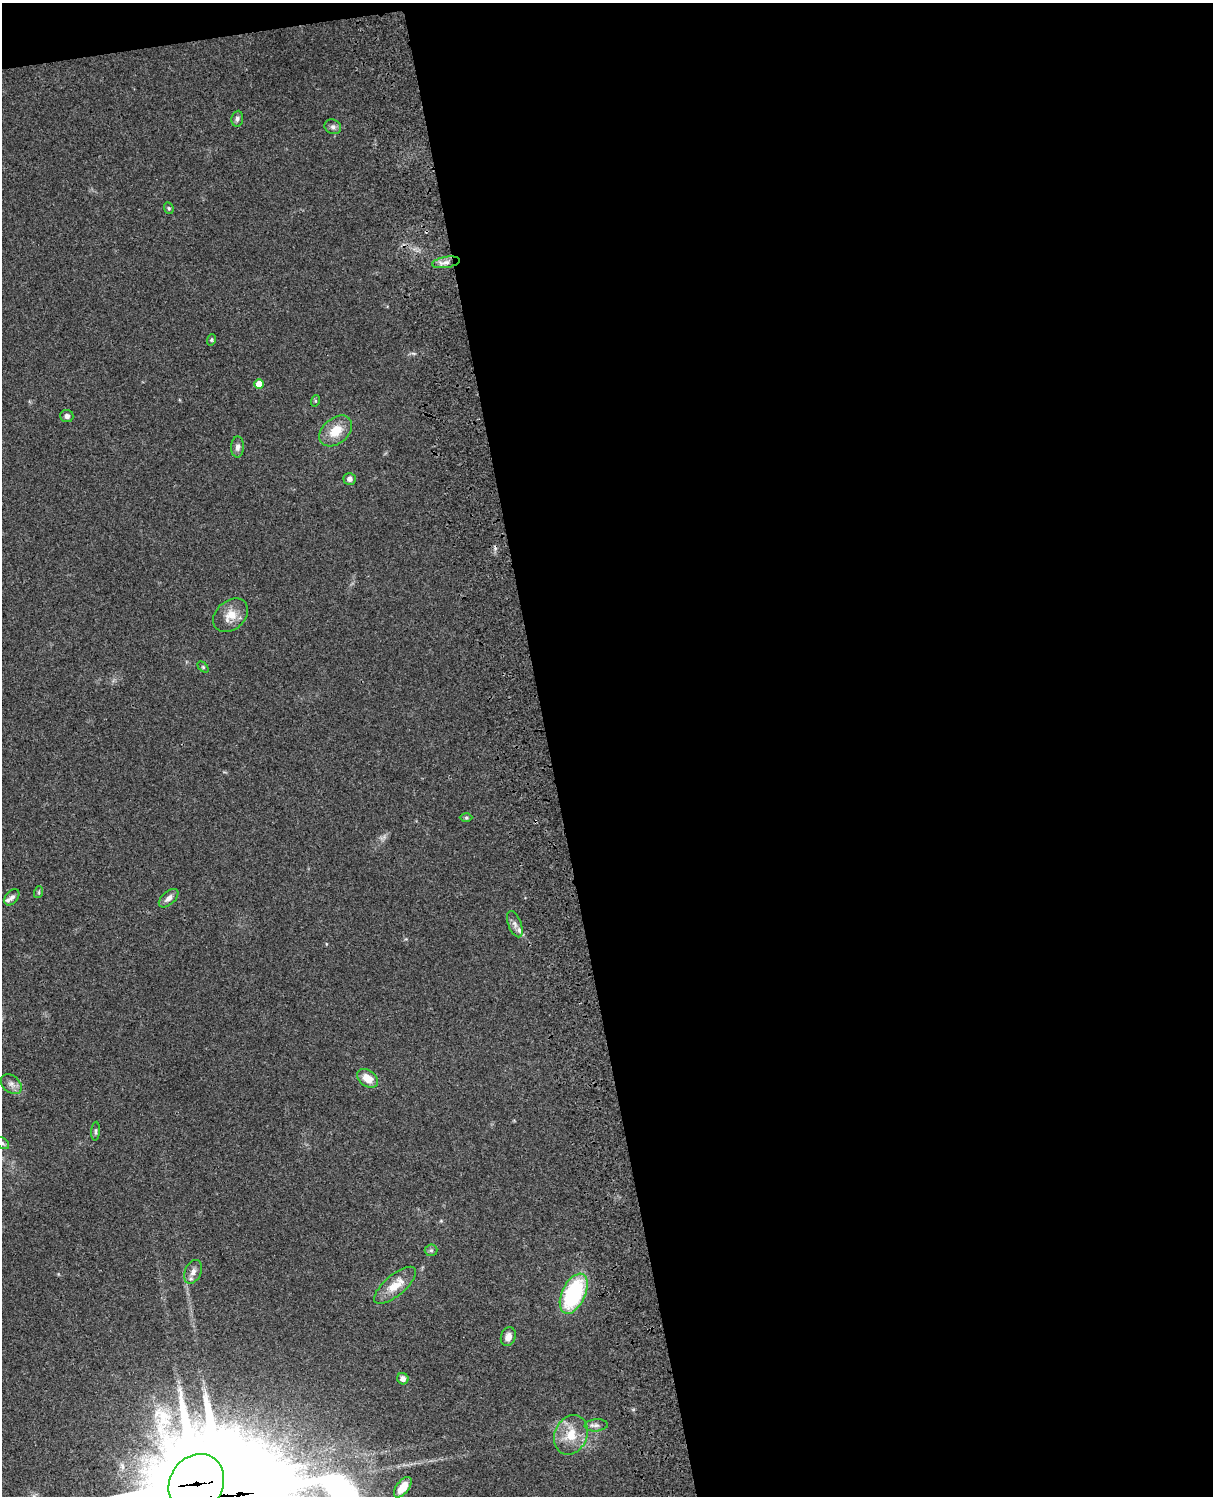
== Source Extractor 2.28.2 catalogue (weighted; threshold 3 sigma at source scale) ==
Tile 4 of 4 x 3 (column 4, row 1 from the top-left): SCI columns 3755-4965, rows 3267-4760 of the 5083 x 4925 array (HDU 1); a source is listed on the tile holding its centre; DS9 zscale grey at full resolution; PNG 1215 x 1498 px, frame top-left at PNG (2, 3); each listed source drawn as its Kron ellipse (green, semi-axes under 4 px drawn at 4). Shown black and unused: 56% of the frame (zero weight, under 3 of 4 exposures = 6% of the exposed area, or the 3 px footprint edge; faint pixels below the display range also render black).
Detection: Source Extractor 2.28.2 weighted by HDU 2 'WHT'; one run over the whole footprint, this tile lists its part. Background 0.0782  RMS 0.0059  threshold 0.0266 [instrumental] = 3 sigma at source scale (4.5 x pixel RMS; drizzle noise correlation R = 1.50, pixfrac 1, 0.05/0.05 arcsec/px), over >= 5 px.
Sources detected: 34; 1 cosmic-ray / hot-pixel residue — neither listed nor drawn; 1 inside a brighter listed object's ellipse — not listed separately; the other 32 listed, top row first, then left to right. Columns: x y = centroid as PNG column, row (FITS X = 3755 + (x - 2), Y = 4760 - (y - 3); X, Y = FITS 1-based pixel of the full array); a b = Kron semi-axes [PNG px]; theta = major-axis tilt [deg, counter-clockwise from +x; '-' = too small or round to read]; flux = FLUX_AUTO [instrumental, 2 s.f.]
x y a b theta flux
237 119 8 6 83 1.5
333 127 8 7 - 2
169 208 6 4 -69 0.86
446 262 14 5 9 3.3
211 340 6 4 72 0.78
259 384 5 5 - 7.9
315 401 6 4 72 0.65
67 416 6 6 - 1.9
336 431 18 12 39 11
238 447 10 6 88 2.3
350 479 6 6 - 2.3
231 615 19 14 41 8.5
203 667 6 4 -46 0.7
466 818 6 4 0 0.83
39 892 6 4 72 0.69
12 897 9 6 51 2
169 898 12 6 42 2.9
515 924 14 6 -70 3
368 1078 11 8 -37 7.8
11 1084 11 8 -39 3.1
96 1131 9 4 86 1.1
2 1143 8 5 -37 1.1
431 1250 6 5 - 1.3
193 1272 12 8 65 3.6
395 1285 26 10 40 11
574 1294 21 11 65 58
508 1337 9 7 71 3.9
403 1379 6 5 - 3
596 1425 11 6 5 2.3
571 1435 20 16 65 13
196 1484 31 26 59 8800
403 1487 12 6 53 9.6
Overlapping masked pixels (flux is a lower limit): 1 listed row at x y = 196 1484
Isophote crosses this tile's border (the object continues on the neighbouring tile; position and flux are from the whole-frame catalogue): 2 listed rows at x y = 2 1143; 196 1484